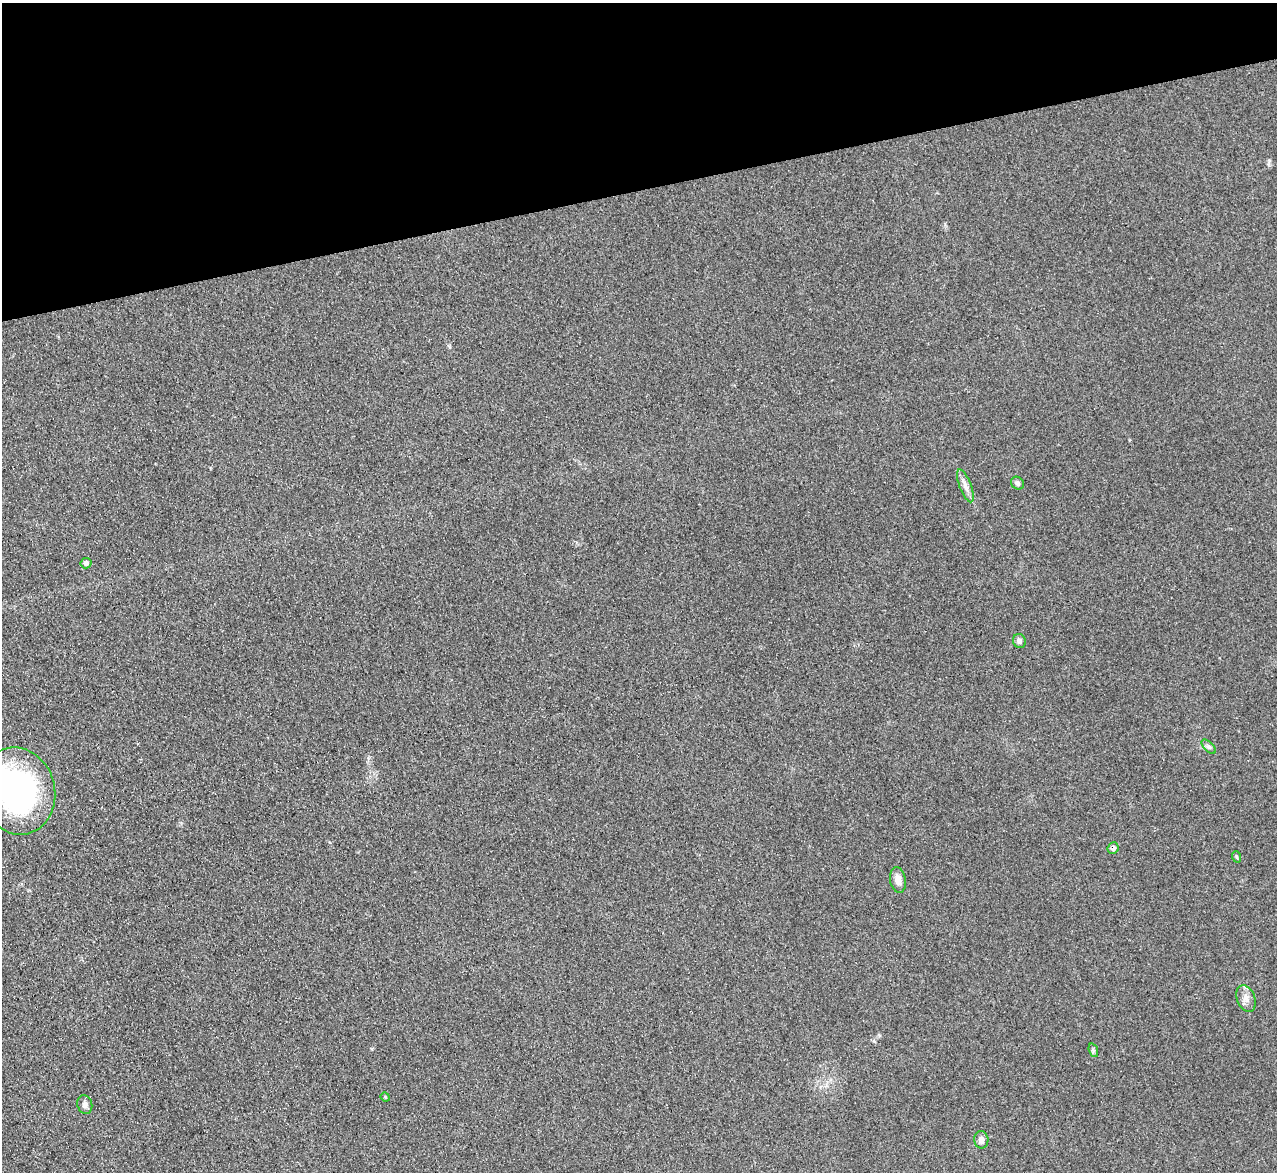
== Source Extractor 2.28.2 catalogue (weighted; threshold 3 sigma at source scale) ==
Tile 3 of 4 x 4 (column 3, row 1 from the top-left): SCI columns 2570-3844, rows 3773-4942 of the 5128 x 5082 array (HDU 1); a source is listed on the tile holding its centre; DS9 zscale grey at full resolution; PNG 1279 x 1174 px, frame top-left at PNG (2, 3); each listed source drawn as its Kron ellipse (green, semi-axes under 4 px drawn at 4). Shown black and unused: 16% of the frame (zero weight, under 2 of 3 exposures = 2% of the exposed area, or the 3 px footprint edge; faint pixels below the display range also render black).
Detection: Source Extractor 2.28.2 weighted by HDU 2 'WHT'; one run over the whole footprint, this tile lists its part. Background 0.221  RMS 0.015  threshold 0.0671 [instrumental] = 3 sigma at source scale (4.5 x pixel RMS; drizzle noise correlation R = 1.50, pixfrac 1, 0.05/0.05 arcsec/px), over >= 5 px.
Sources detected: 14; all 14 listed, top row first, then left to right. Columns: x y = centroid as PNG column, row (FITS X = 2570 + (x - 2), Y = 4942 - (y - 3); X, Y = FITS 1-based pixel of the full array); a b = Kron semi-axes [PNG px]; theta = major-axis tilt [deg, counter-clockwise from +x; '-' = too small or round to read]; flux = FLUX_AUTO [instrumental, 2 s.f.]
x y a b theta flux
1017 483 7 6 - 4.1
965 486 17 6 -69 8.8
86 563 5 5 - 5.4
1019 641 7 6 - 6.1
1209 747 9 4 -44 3.5
17 791 44 37 -75 340
1113 848 6 5 - 6.5
1237 857 6 3 -70 1.8
898 880 13 7 -81 11
1246 998 14 9 -68 9.5
1093 1050 7 4 -71 2.4
385 1097 5 4 - 1.7
85 1105 9 7 -75 6.8
981 1140 9 7 -85 7.5
Overlapping masked pixels (flux is a lower limit): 1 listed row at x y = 1113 848
Isophote crosses this tile's border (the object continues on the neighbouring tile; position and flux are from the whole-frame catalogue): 1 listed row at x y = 17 791